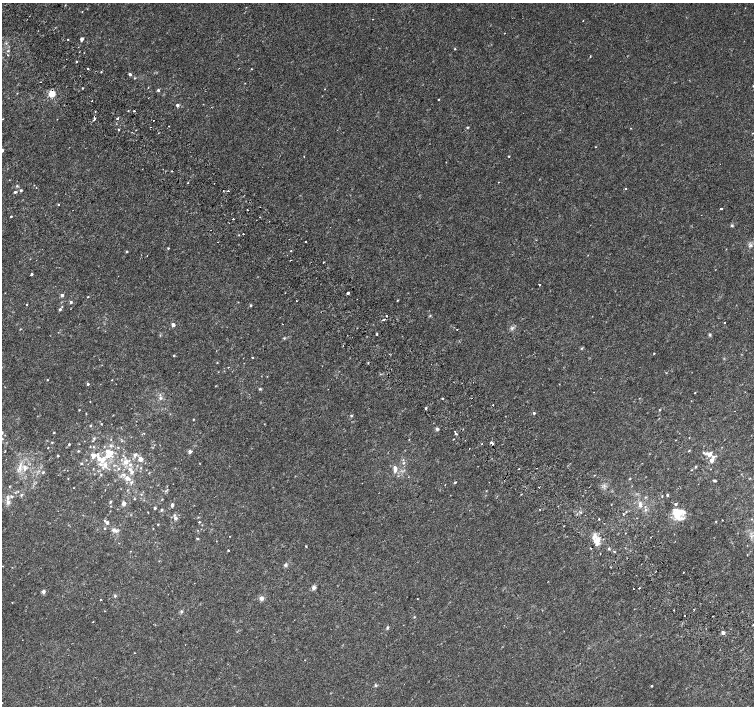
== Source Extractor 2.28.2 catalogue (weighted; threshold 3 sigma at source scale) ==
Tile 11 of 4 x 4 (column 3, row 3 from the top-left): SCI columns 3042-4545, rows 1668-3075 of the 6075 x 6084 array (HDU 1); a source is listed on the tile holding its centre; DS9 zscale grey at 2 x 2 block average (1 PNG px = mean of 2 x 2 image px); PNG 756 x 708 px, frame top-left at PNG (2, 3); no overlay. Shown black and unused: <1% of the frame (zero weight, under 2 of 3 exposures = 2% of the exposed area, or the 3 px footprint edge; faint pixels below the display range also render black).
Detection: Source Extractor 2.28.2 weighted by HDU 2 'WHT'; one run over the whole footprint, this tile lists its part. Background 0.00396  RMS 0.0028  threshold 0.0128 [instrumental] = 3 sigma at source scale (4.5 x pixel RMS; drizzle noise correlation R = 1.50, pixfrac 1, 0.0396/0.0396 arcsec/px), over >= 5 px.
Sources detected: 243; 7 cosmic-ray / hot-pixel residue — not listed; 1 coinciding with a brighter row at this scale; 14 inside a brighter listed object's ellipse — not listed separately; the other 221 listed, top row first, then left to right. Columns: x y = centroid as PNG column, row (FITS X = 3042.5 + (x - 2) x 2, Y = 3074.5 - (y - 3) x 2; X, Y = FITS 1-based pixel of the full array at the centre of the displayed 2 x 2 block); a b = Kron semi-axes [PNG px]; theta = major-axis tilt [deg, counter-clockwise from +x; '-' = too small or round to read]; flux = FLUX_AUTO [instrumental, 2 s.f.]
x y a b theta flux
65 5 3 2 - 0.3
82 12 2 2 - 0.24
373 19 2 2 - 0.23
68 39 2 2 - 0.37
82 39 3 2 - 2.5
455 49 2 2 - 0.42
8 51 3 2 - 0.53
590 56 3 2 - 0.37
76 62 2 2 - 0.42
88 69 2 2 - 1.3
252 69 2 2 - 0.36
101 72 2 2 - 0.38
130 74 3 2 - 1.5
135 78 3 2 - 0.45
40 82 2 2 - 0.51
83 88 2 2 - 0.39
158 90 3 2 - 1.2
52 94 3 3 - 27
438 99 2 2 - 0.37
92 101 2 2 - 0.61
177 105 3 3 - 1.6
128 111 2 2 - 0.29
134 111 2 2 - 0.81
117 118 2 2 - 3
3 119 2 2 - 0.29
94 119 2 2 - 3.8
168 126 2 2 - 0.65
467 127 3 3 - 0.53
118 129 3 2 - 0.49
2 150 3 2 - 2.4
304 156 2 2 - 0.35
509 156 2 2 - 0.51
171 171 2 2 - 0.44
188 182 2 2 - 0.38
17 186 4 3 - 0.7
625 188 2 2 - 1.7
21 190 2 2 - 1
223 191 2 2 - 0.25
228 191 2 2 - 2.6
15 192 3 3 - 0.95
58 204 2 2 - 0.75
721 209 2 2 - 4.7
247 210 2 2 - 0.45
11 216 2 2 - 0.46
260 217 2 2 - 0.72
233 219 2 2 - 1
732 225 4 3 - 0.78
243 234 2 2 - 0.82
239 235 2 2 - 0.29
306 241 2 2 - 0.99
751 245 4 3 - 1.1
168 248 2 2 - 0.54
291 250 2 2 - 0.47
126 251 3 2 - 0.72
290 260 2 2 - 0.38
323 262 2 2 - 0.76
31 274 2 2 - 1
118 276 2 2 - 0.34
539 284 2 2 - 3.2
348 293 2 2 - 3.5
62 295 3 3 - 2.2
88 297 2 2 - 0.37
397 300 3 2 - 0.4
296 301 2 2 - 0.45
71 302 3 3 - 0.97
26 304 2 2 - 2.6
250 305 3 3 - 0.79
60 309 3 3 - 1
430 315 4 2 - 0.52
383 320 2 2 - 0.84
725 322 2 2 - 0.88
282 324 2 2 - 0.42
173 325 3 2 - 3
512 328 4 3 - 0.98
20 329 3 2 - 0.33
457 329 2 2 - 0.58
377 334 2 2 - 1.2
710 335 4 3 - 0.76
284 338 3 3 - 0.61
582 348 4 3 - 0.6
654 353 2 2 - 0.42
174 355 3 2 - 0.52
252 358 2 2 - 0.82
217 363 3 2 - 0.33
368 363 3 2 - 0.4
47 380 2 2 - 0.48
112 380 2 2 - 0.28
88 384 3 3 - 0.92
260 389 4 3 - 0.68
594 392 2 2 - 0.19
695 393 2 2 - 0.32
160 398 4 4 - 1.2
442 398 2 2 - 1.8
493 405 2 2 - 1.6
426 408 2 2 - 2.9
79 410 2 2 - 0.41
659 410 2 2 - 0.57
534 413 2 2 - 0.92
86 414 3 2 - 0.38
351 416 3 3 - 0.58
193 419 2 2 - 0.47
101 424 2 2 - 0.36
90 425 3 2 - 0.46
437 429 5 4 - 1
455 431 2 2 - 0.74
54 433 2 2 - 0.51
144 433 2 2 - 0.26
456 434 3 2 - 0.77
94 438 3 3 - 0.72
2 439 3 2 - 0.46
453 439 2 2 - 0.34
52 442 2 2 - 0.45
492 443 3 2 - 7.4
69 444 2 2 - 0.64
482 444 2 2 - 0.54
111 446 3 3 - 1
94 447 3 2 - 0.45
118 447 3 2 - 0.36
48 448 2 2 - 0.3
469 449 2 2 - 0.2
78 451 3 3 - 0.46
190 451 3 3 - 2.2
689 451 2 2 - 0.46
107 452 4 3 - 3.2
111 452 4 3 - 3.5
703 452 2 2 - 1.5
98 454 11 3 -86 2.2
709 454 5 4 - 4.7
94 455 5 4 - 1.8
135 455 6 3 38 1.5
58 456 2 2 - 0.59
713 457 4 3 - 1.1
140 459 3 3 - 5.6
102 460 10 5 51 5.7
712 460 3 2 - 6.1
126 462 6 5 - 2.3
81 463 3 2 - 0.58
403 463 3 3 - 0.87
105 465 7 5 -69 3.1
695 467 3 3 - 0.77
19 468 4 4 - 1.8
25 468 8 4 -90 3.1
395 468 6 3 -85 3.9
118 469 3 3 - 0.54
519 469 2 2 - 0.63
691 470 2 2 - 0.33
43 472 4 2 - 0.55
132 472 4 3 - 2
149 473 2 2 - 0.34
101 475 3 3 - 0.49
124 475 4 3 - 1.1
594 475 2 2 - 0.3
127 478 4 3 - 5.1
68 479 2 2 - 0.26
630 479 3 2 - 0.42
715 480 4 2 - 0.92
131 482 4 4 - 0.96
455 482 2 2 - 0.67
362 483 2 2 - 0.52
604 486 4 3 - 1.2
538 487 2 2 - 0.42
74 488 2 2 - 0.26
167 489 3 2 - 0.3
18 491 3 3 - 0.46
521 494 2 2 - 0.42
21 495 4 2 - 0.69
667 495 2 2 - 0.91
662 496 3 2 - 0.37
12 497 4 4 - 1.1
645 497 3 2 - 0.46
134 499 3 2 - 0.41
8 502 5 5 - 2.2
110 502 4 3 - 0.54
123 504 4 3 - 3.2
172 505 4 3 - 1.4
640 505 7 4 -82 2.2
155 508 2 2 - 1.1
161 510 3 2 - 0.89
540 510 2 2 - 0.39
645 510 3 3 - 0.91
679 511 17 10 5 8.5
581 512 3 3 - 0.59
623 514 2 2 - 0.38
175 518 4 3 - 1.6
598 519 2 2 - 0.51
722 520 2 2 - 0.25
716 521 2 2 - 0.35
199 522 2 2 - 2.1
107 523 3 3 - 1.9
158 524 2 2 - 0.38
105 528 3 2 - 0.48
153 528 2 2 - 0.26
116 531 5 4 - 1.6
595 535 5 4 - 2.7
197 539 4 2 - 0.62
597 539 7 5 52 5.7
216 541 2 2 - 0.22
306 546 2 2 - 0.58
590 548 2 2 - 0.75
609 548 3 3 - 0.71
228 550 2 2 - 0.52
131 551 2 2 - 0.21
614 552 3 2 - 0.38
285 565 5 4 - 1.2
683 572 2 2 - 2.8
314 588 6 5 - 1.8
639 588 2 2 - 0.49
43 592 4 4 - 1.7
115 596 4 3 - 0.74
261 598 6 5 - 2.2
100 600 2 2 - 0.6
694 610 2 2 - 0.74
181 611 4 4 - 0.87
685 616 2 2 - 0.42
93 622 2 2 - 0.38
387 627 4 3 - 0.76
723 633 2 2 - 3.5
134 653 2 2 - 0.28
375 685 4 3 - 0.74
652 686 2 2 - 0.48
2 703 2 2 - 0.23
Overlapping masked pixels (flux is a lower limit): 1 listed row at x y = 94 119
Isophote crosses this tile's border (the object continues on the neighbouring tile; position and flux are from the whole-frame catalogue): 3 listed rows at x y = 2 150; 2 439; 2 703
Diffuse or blended objects may show on this block-average render without a row.